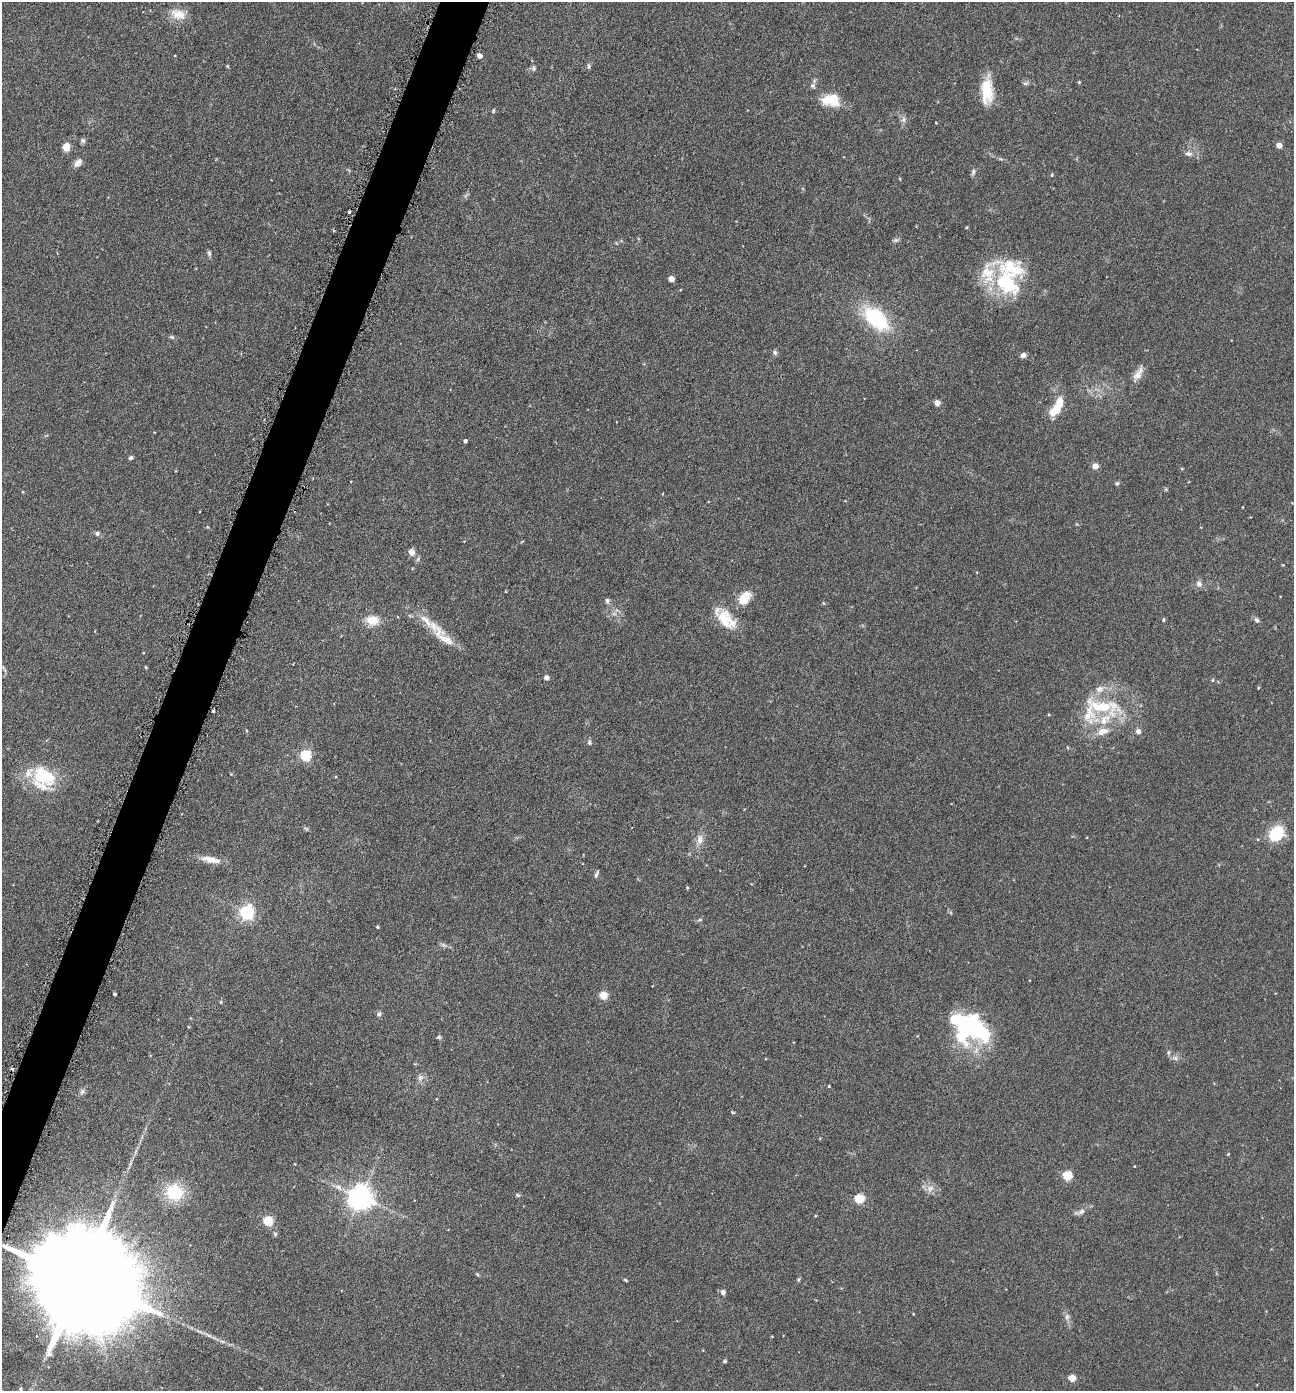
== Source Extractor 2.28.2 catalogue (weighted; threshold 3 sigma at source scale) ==
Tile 7 of 4 x 4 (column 3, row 2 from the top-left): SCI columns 2866-4157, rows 2786-4174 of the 5592 x 5569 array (HDU 1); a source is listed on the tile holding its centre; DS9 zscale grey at full resolution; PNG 1296 x 1393 px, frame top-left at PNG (2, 2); no overlay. Shown black and unused: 3% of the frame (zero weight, under 3 of 6 exposures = <1% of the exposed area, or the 3 px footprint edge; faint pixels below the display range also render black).
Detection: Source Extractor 2.28.2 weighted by HDU 2 'WHT'; one run over the whole footprint, this tile lists its part. Background 0.117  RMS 0.0071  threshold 0.0289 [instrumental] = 3 sigma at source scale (4.09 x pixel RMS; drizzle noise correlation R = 1.36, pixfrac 0.8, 0.05/0.05 arcsec/px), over >= 5 px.
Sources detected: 119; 5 inside a brighter object's white glare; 1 cosmic-ray / hot-pixel residue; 1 long thin detection or spike segment (spike, bleed or trail) — not listed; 9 inside a brighter listed object's ellipse — not listed separately; the other 103 listed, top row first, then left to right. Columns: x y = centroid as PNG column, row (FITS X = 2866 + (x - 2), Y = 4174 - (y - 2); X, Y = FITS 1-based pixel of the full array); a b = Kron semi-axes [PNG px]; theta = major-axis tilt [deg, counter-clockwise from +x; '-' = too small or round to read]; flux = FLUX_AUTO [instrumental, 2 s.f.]
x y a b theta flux
178 14 22 13 -18 9.1
480 56 4 4 - 4.3
227 66 5 4 - 0.61
588 66 6 4 -90 1.1
534 68 7 6 - 1.4
1079 82 4 3 - 0.64
1025 83 8 4 -1 1.3
813 86 7 6 - 1.5
987 91 32 13 90 19
832 100 20 13 1 19
493 111 6 4 85 0.94
903 119 8 7 - 2.2
83 140 8 6 -37 1.5
1279 145 5 5 - 4.3
66 147 6 5 - 17
1189 154 10 6 -6 2.7
78 163 12 7 47 3.7
973 172 9 5 75 1.6
1052 175 4 4 - 0.64
900 179 4 3 - 0.5
349 212 3 3 - 1.3
967 227 5 3 - 0.57
896 240 7 5 43 1.4
209 253 7 5 -88 1.4
671 279 4 4 - 7.2
1007 282 41 28 -60 51
876 318 31 17 -42 50
172 337 7 5 -25 1.1
775 353 7 6 - 1.5
1023 355 6 5 - 2.3
1138 374 20 8 55 5.6
937 403 4 4 - 7.5
1055 410 17 10 49 12
465 441 4 3 - 1.6
130 458 5 4 - 1.5
1095 466 4 4 - 8.7
1117 483 5 4 - 1.2
1166 489 5 5 - 0.77
207 527 5 3 - 0.59
97 533 6 6 - 1.4
412 552 5 4 - 9.3
1283 565 3 3 - 0.45
1199 584 9 7 -36 2.9
744 598 18 11 50 11
607 600 7 6 - 1.5
823 603 5 4 - 0.81
614 614 7 4 -18 1.3
726 619 31 17 -49 18
372 620 12 9 -3 12
1163 620 4 4 - 1
1256 620 7 6 - 1.8
442 635 57 12 -46 18
146 667 4 3 - 0.75
546 678 5 5 - 2.8
1213 680 5 3 - 0.64
1103 707 52 17 -10 36
213 711 3 3 - 1.5
1102 731 13 9 15 6.5
1138 731 5 5 - 3
589 742 7 5 83 1.4
306 755 5 5 - 60
231 774 4 4 - 0.49
43 777 33 19 -57 26
1276 833 14 11 46 30
700 839 15 8 81 4.9
211 860 25 8 -11 8.2
596 874 10 4 67 1.5
247 912 6 6 - 140
377 927 4 3 - 0.7
444 945 9 5 -27 1.7
114 994 3 3 - 1.1
603 995 5 5 - 21
221 1002 5 3 - 0.65
379 1014 7 5 45 1.5
964 1031 32 22 85 48
439 1037 6 4 14 0.99
1168 1052 7 4 81 1.1
1175 1058 8 6 -13 2.2
420 1078 10 8 84 2.9
829 1086 4 3 - 0.56
82 1091 8 7 - 2
733 1112 6 4 -19 0.78
1228 1154 4 4 - 0.53
1067 1175 5 5 - 35
930 1188 10 8 54 3.6
174 1192 18 17 - 30
518 1195 6 4 -22 0.96
361 1197 8 7 - 670
859 1199 5 5 - 39
1081 1212 10 6 33 2.6
268 1221 5 5 - 37
275 1234 5 5 - 1.1
477 1274 5 4 - 0.73
80 1280 42 20 -26 35000
625 1280 5 4 - 0.68
798 1280 5 4 - 0.93
723 1292 6 6 - 2.2
913 1314 3 2 - 0.41
1067 1317 8 6 70 1.9
222 1341 7 4 -19 1.2
725 1361 5 4 - 1
1072 1378 5 4 - 16
21 1389 5 3 - 0.79
Overlapping masked pixels (flux is a lower limit): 2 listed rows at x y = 213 711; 80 1280